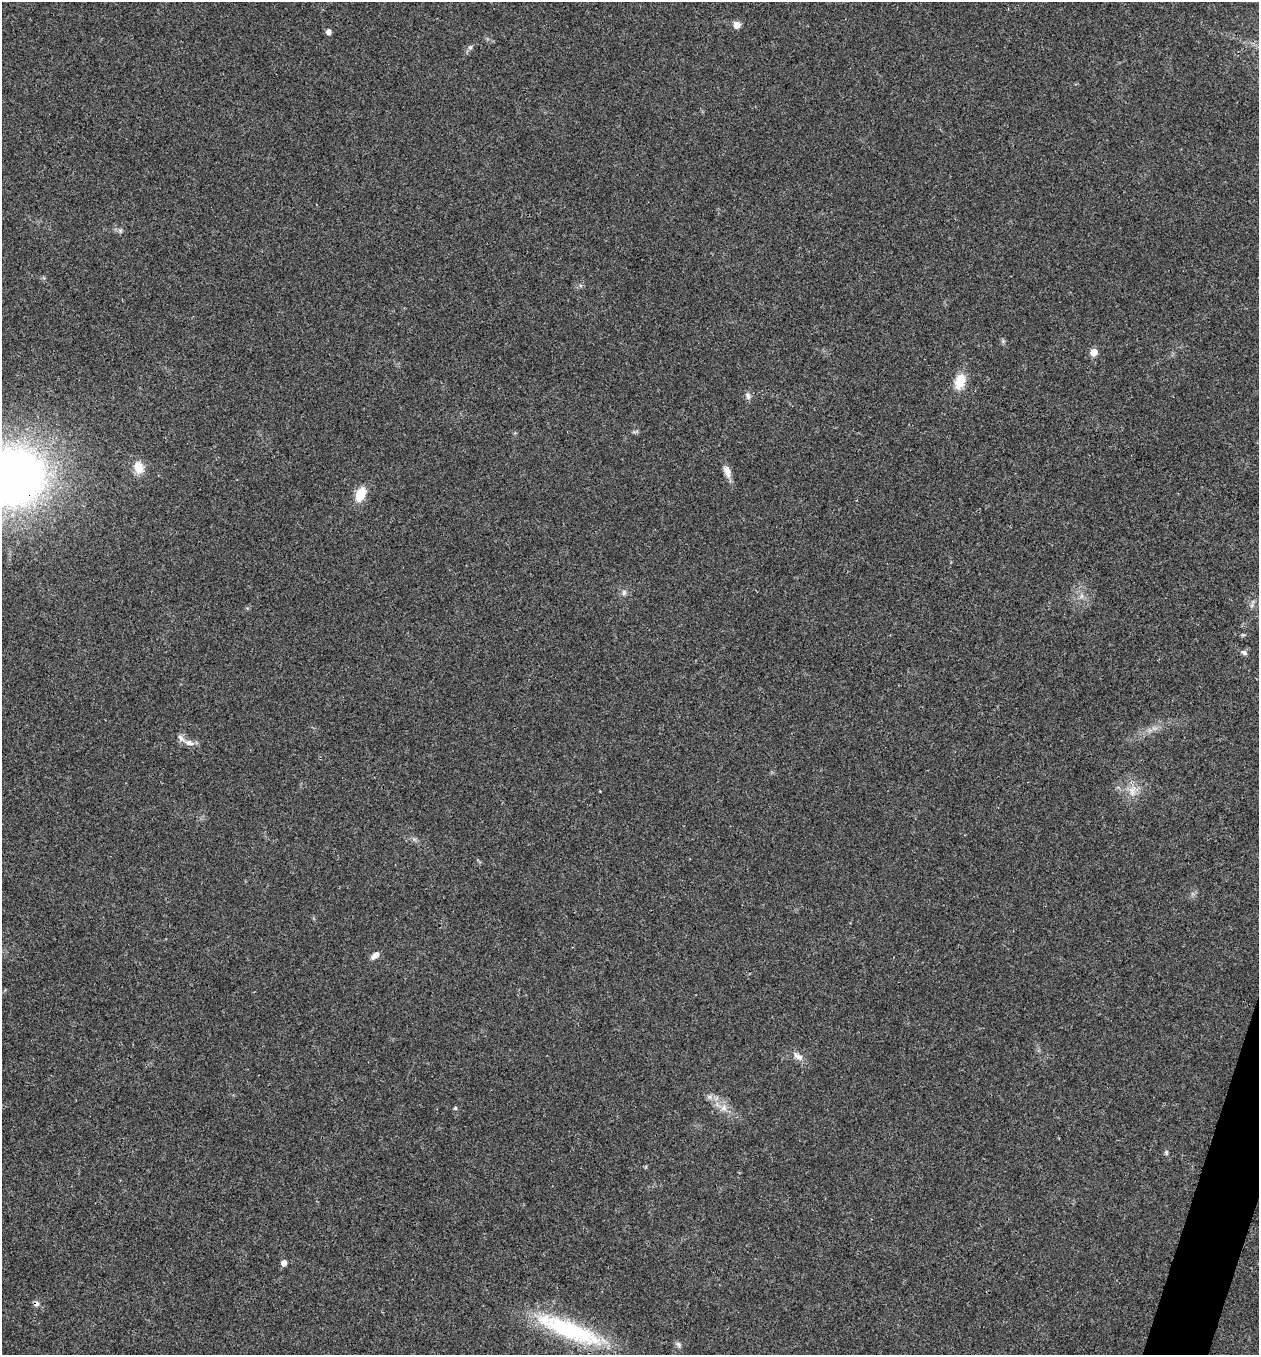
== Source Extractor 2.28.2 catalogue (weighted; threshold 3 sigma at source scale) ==
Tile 6 of 4 x 4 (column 2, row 2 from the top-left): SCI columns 1525-2781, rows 2707-4059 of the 5432 x 5417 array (HDU 1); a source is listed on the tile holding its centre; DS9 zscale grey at full resolution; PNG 1261 x 1357 px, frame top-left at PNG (2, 2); no overlay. Shown black and unused: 1% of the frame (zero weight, under 3 of 4 exposures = <1% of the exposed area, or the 3 px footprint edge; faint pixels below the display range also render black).
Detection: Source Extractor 2.28.2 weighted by HDU 2 'WHT'; one run over the whole footprint, this tile lists its part. Background 0.0212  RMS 0.004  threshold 0.0179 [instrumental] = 3 sigma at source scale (4.5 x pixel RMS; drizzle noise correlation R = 1.50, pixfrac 1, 0.05/0.05 arcsec/px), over >= 5 px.
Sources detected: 28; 1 inside a brighter listed object's ellipse — not listed separately; the other 27 listed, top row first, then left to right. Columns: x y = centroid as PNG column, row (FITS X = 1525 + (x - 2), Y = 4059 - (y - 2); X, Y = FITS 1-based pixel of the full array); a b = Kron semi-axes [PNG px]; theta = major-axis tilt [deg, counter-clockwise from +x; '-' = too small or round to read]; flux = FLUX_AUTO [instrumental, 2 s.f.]
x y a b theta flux
737 25 8 8 - 2.4
329 32 5 5 - 2.1
470 47 7 5 68 0.86
120 230 7 4 -18 0.77
1094 352 5 5 - 5.2
960 381 19 11 74 7.3
748 396 10 7 -64 1.5
139 467 17 13 -71 4.9
727 471 16 8 -70 2.8
13 477 56 51 13 300
360 494 17 10 66 7.3
624 593 8 6 88 1.1
1081 596 7 4 89 0.94
1252 605 7 4 72 0.81
1244 652 7 5 -26 1.2
189 743 13 8 -14 2.5
1132 791 16 10 80 4.3
375 956 12 6 39 2.1
798 1056 15 8 -37 2.6
710 1097 7 4 -71 0.91
455 1108 5 5 - 0.56
724 1108 10 9 - 2.5
1166 1152 6 5 - 0.69
284 1263 5 5 - 2.6
36 1304 7 7 - 1.3
569 1330 90 20 -22 43
678 1344 8 6 -53 1
Overlapping masked pixels (flux is a lower limit): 2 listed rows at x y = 13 477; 36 1304
Isophote crosses this tile's border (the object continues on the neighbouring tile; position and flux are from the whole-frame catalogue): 1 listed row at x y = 13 477